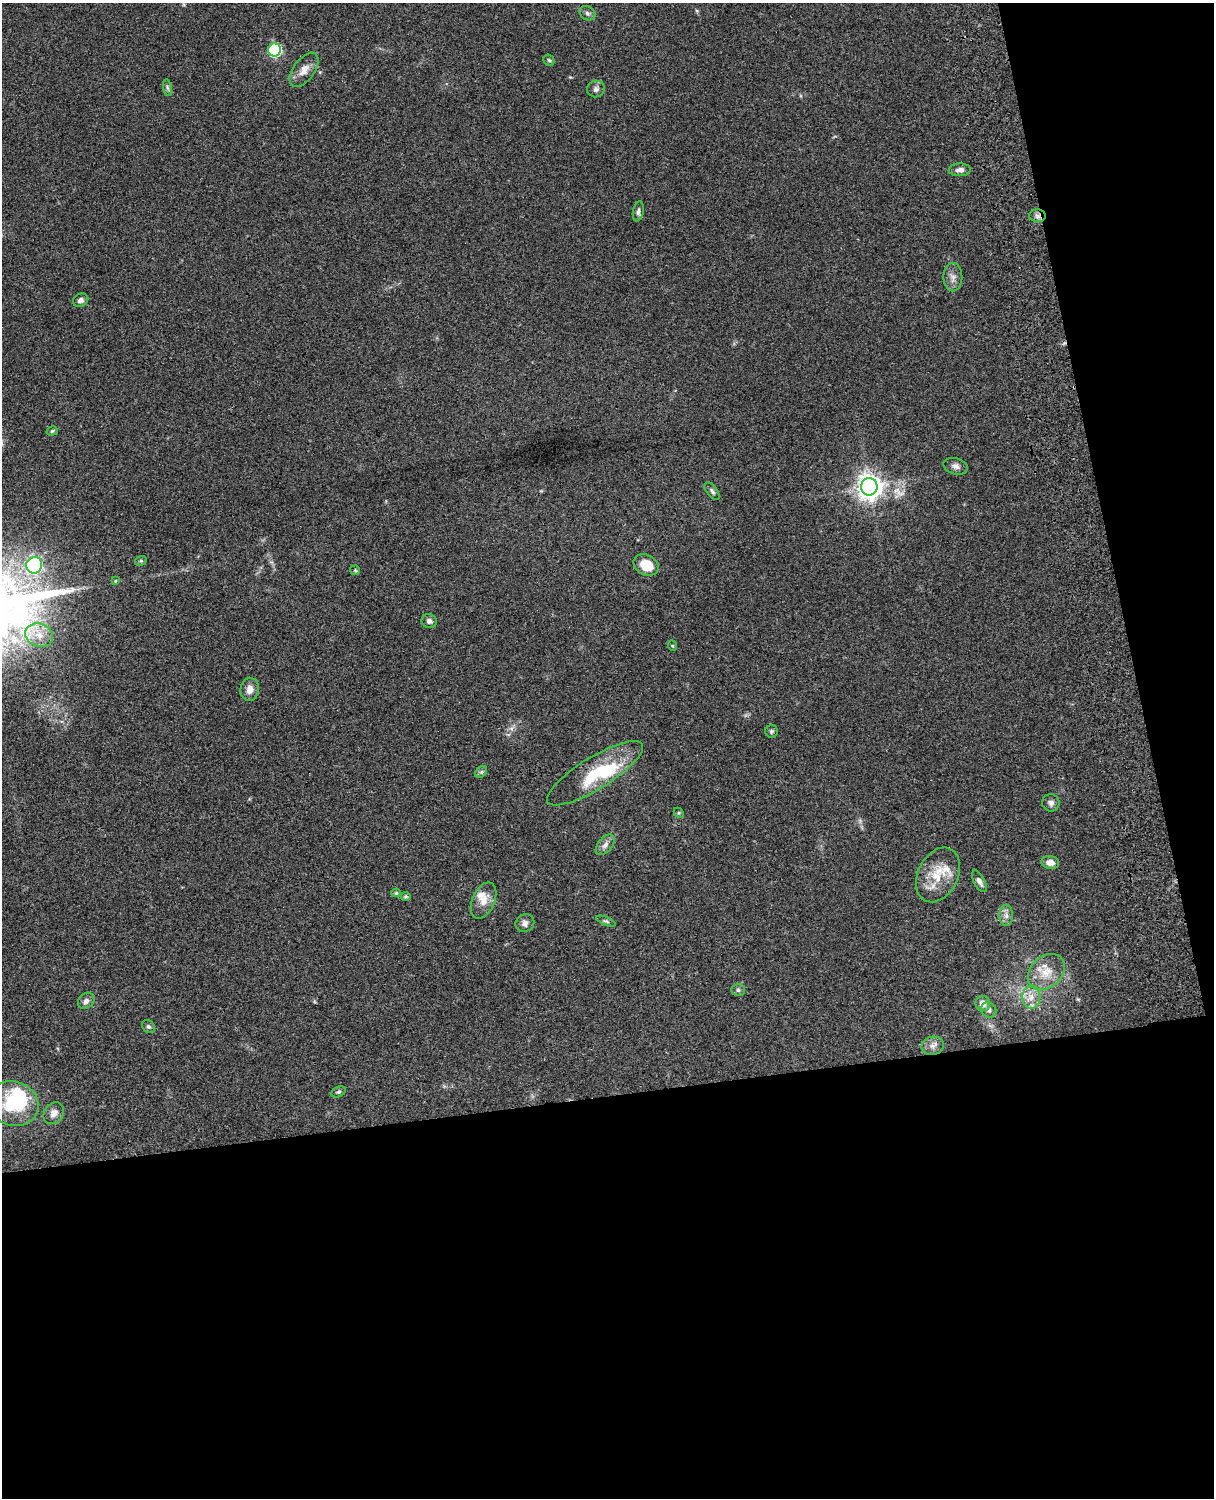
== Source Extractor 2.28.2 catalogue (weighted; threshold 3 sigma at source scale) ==
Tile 12 of 4 x 3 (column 4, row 3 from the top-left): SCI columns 3758-4969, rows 277-1772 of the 5088 x 4927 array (HDU 1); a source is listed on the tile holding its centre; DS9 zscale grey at full resolution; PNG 1216 x 1500 px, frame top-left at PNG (2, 3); each listed source drawn as its Kron ellipse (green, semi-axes under 4 px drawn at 4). Shown black and unused: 33% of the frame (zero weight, under 3 of 4 exposures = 6% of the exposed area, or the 3 px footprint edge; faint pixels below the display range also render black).
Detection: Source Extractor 2.28.2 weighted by HDU 2 'WHT'; one run over the whole footprint, this tile lists its part. Background 0.077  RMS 0.0059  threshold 0.0263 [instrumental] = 3 sigma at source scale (4.5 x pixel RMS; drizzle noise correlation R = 1.50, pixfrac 1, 0.05/0.05 arcsec/px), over >= 5 px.
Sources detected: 55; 2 inside a brighter object's white glare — neither listed nor drawn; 3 inside a brighter listed object's ellipse — not listed separately; the other 50 listed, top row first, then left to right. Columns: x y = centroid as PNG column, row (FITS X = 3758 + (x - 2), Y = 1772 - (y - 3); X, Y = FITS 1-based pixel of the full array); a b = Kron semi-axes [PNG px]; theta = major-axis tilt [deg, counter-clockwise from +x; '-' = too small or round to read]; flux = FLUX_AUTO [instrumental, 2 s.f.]
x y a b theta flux
587 13 8 6 -33 1.5
275 50 6 6 - 72
549 60 6 5 - 0.85
304 70 20 10 54 5.8
167 88 8 4 -81 1.3
596 89 9 8 - 2
960 170 11 6 2 2.7
638 211 10 5 78 1.7
1037 216 8 6 -3 2.1
953 277 14 9 89 3.6
81 300 8 6 27 2.1
52 431 6 4 17 0.86
956 466 12 8 -16 2.6
869 487 8 8 - 570
712 491 10 5 -53 1.6
141 561 6 4 18 0.81
34 565 8 7 - 81
646 565 13 10 -27 11
355 570 5 4 - 0.73
115 581 4 4 - 0.5
429 621 8 7 - 1.8
39 635 14 11 -19 7
673 646 5 3 - 0.52
250 689 11 9 82 4.3
772 731 6 6 - 1.2
481 772 6 5 - 1.1
595 773 55 16 32 32
1051 803 9 8 - 2.4
679 813 6 4 -44 0.87
605 845 12 7 50 2.8
1050 863 9 6 -8 3.9
938 875 29 20 63 17
979 881 12 5 -62 2.5
396 893 5 4 - 0.84
406 896 5 4 - 0.98
483 900 19 11 66 6.8
1006 915 10 7 -89 2.7
606 921 10 4 -22 1.1
525 923 9 8 - 2.5
1046 972 20 15 43 11
738 990 7 6 - 1.3
1031 997 11 9 84 4.9
86 1001 9 7 44 2.5
983 1003 8 7 - 4.4
989 1010 8 7 - 1.9
148 1027 7 5 -42 1.2
933 1046 11 9 14 3.5
339 1092 7 5 26 1.1
13 1104 26 22 -22 36
54 1113 11 9 53 3.7
Overlapping masked pixels (flux is a lower limit): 2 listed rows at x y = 1037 216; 595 773